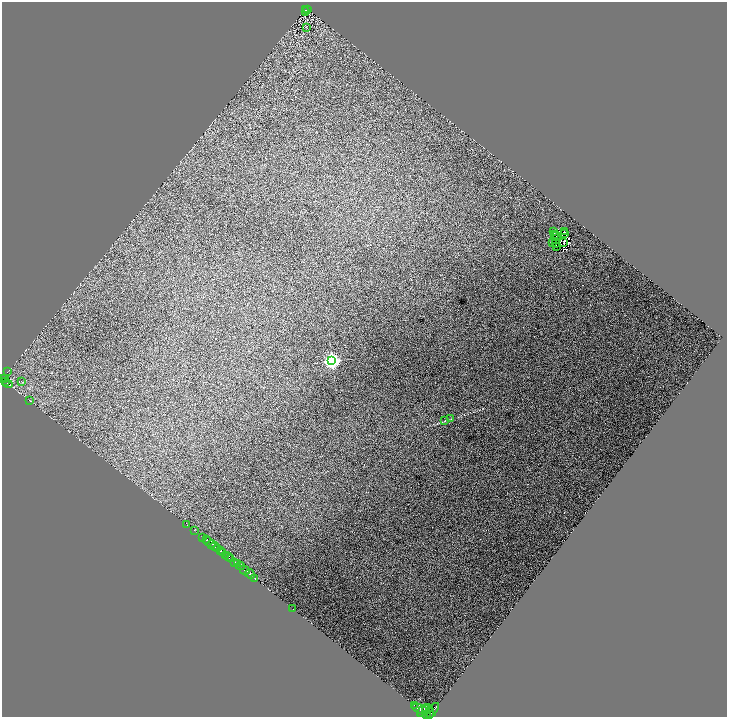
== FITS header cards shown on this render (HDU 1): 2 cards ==
NAXIS1  =                 1450
NAXIS2  =                 1429

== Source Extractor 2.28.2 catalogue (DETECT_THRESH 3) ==
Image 1450 x 1429 px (HDU 1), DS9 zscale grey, zoomed out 1/2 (1 PNG px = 2 x 2 image px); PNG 729 x 719 px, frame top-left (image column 1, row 1428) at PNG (2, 2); each listed source drawn as its Kron ellipse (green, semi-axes under 4 px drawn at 4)
Background 0.903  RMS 0.032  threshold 0.0952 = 3 sigma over >= 5 px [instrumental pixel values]
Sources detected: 68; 18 cannot appear on this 1/2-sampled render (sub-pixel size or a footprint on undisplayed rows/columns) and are neither listed nor drawn; the other 50 listed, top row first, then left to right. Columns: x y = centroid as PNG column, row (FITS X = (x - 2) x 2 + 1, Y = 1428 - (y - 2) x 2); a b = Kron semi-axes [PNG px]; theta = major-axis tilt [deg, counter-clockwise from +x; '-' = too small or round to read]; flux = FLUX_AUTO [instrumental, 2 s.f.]
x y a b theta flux
306 9 4 2 - 41
308 9 3 2 - 47
306 11 2 1 - 5.8
307 27 4 2 - 4.7
554 231 2 1 - 2.5
564 231 2 1 - 0.63
565 233 2 1 - 2.2
555 234 3 1 - 2
557 235 2 1 - 0.71
553 242 2 1 - 3.5
564 242 2 2 - 2.3
556 243 2 1 - 0.94
557 246 2 1 - 0.83
332 360 4 4 - 2700
8 371 3 2 - 21
3 378 3 1 - 130
5 378 4 2 - 110
6 381 2 1 - 27
22 381 3 1 - 1.9
8 383 5 2 - 39
30 400 3 2 - 2.2
451 418 2 1 - 1.4
445 420 3 2 - 2.6
187 524 2 1 - 4.2
195 530 2 1 - 7.1
203 537 2 2 - 45
207 539 2 1 - 65
210 542 6 2 -35 33
212 544 3 1 - 48
215 546 4 2 - 240
218 548 2 2 - 240
221 550 2 2 - 360
223 552 3 2 - 630
226 555 2 2 - 92
229 556 3 2 - 290
231 558 2 2 - 39
235 562 3 2 - 330
238 563 2 2 - 110
241 565 4 2 - 190
245 570 5 2 - 820
250 573 5 2 - 790
255 578 2 2 - 36
293 608 2 1 - 3.4
415 705 2 1 - 61
428 708 6 2 31 540
420 709 8 4 -20 1800
423 710 7 3 48 1500
433 710 9 2 55 920
430 712 6 3 -84 930
427 714 4 3 - 110
At the frame edge (FLAGS 8, measured only in part): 1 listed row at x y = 3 378
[18 sub-pixel or undisplayed-footprint detections neither listed nor drawn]